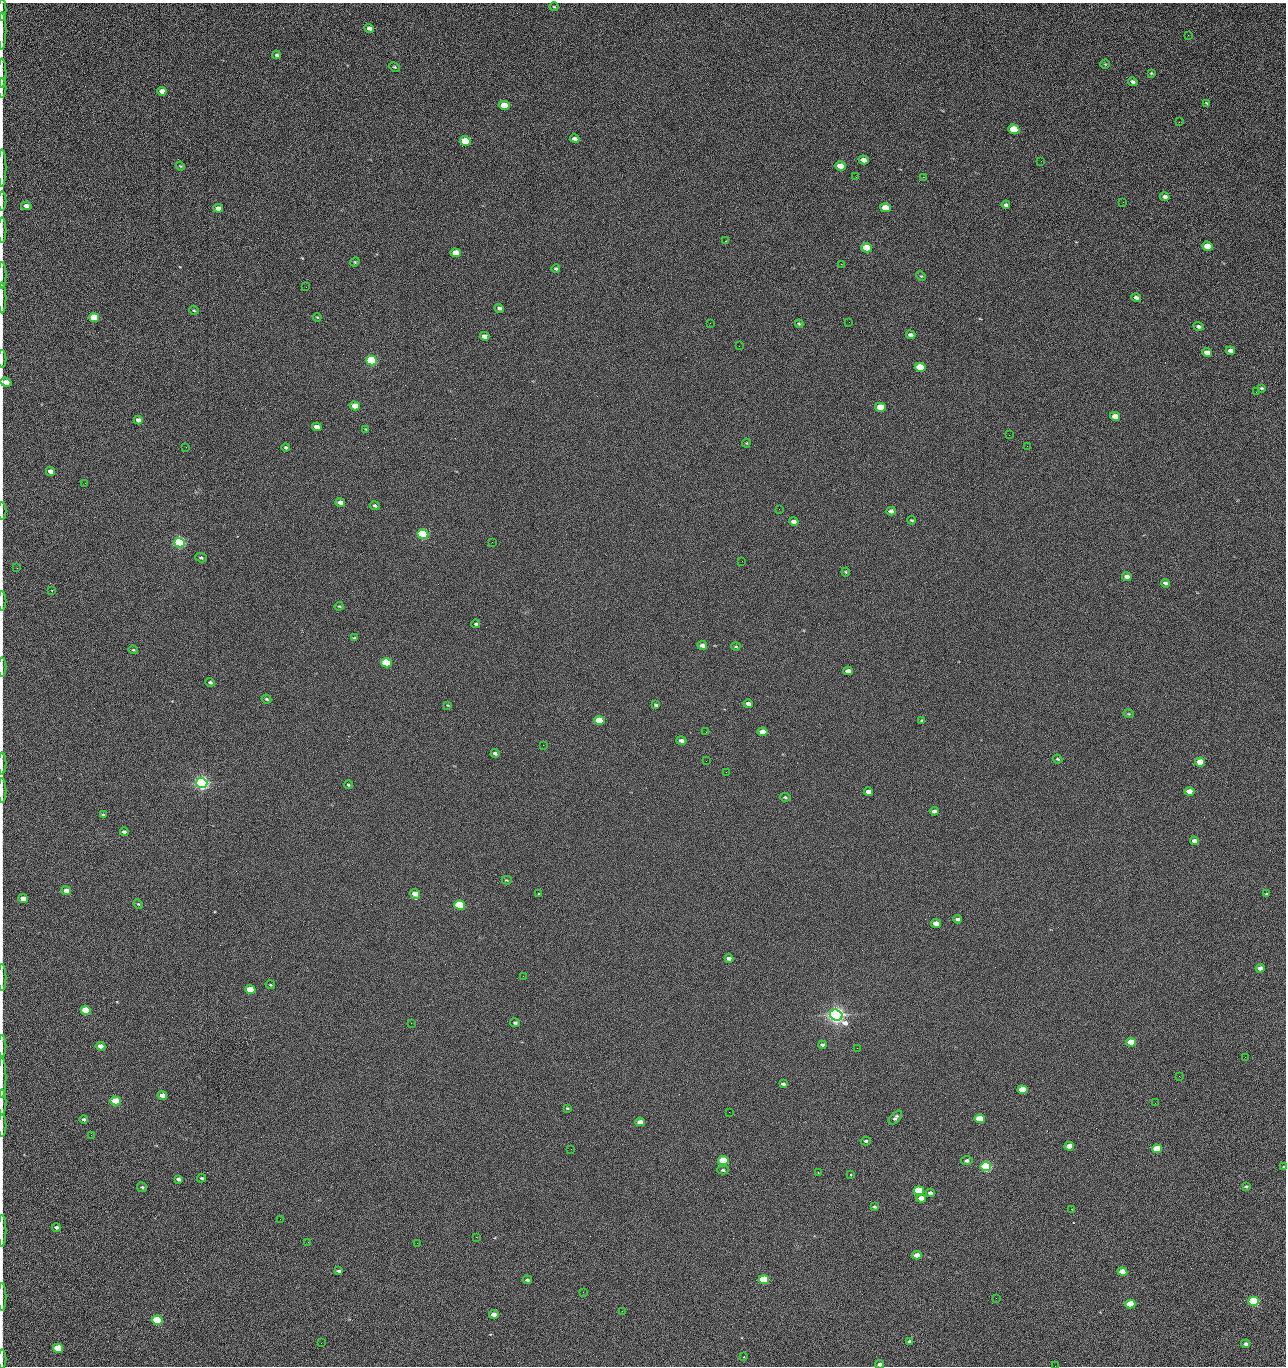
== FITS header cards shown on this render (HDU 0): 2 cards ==
NAXIS1  =                 1284 /fastest changing axis
NAXIS2  =                 1364 /next to fastest changing axis

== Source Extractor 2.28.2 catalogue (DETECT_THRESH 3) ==
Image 1284 x 1364 px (HDU 0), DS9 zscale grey, 1 PNG px = 1 image px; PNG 1288 x 1368 px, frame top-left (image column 1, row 1364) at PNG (2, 3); each listed source drawn as its Kron ellipse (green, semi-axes under 4 px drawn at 4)
Background 125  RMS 14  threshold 43.4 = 3 sigma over >= 5 px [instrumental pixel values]
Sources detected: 222; all 222 listed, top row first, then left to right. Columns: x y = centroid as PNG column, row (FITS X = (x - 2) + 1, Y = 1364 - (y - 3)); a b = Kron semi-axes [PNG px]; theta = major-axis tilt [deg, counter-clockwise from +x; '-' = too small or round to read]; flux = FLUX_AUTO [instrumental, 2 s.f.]
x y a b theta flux
554 7 5 3 - 950
2 10 11 2 90 1700
369 28 5 4 - 4700
2 31 19 2 90 3300
1188 35 2 2 - 1200
277 55 4 3 - 1700
1105 64 4 4 - 970
394 67 6 4 -27 1300
2 73 14 2 90 2000
1151 73 3 3 - 950
1133 82 5 3 - 2900
2 88 10 2 90 1800
162 91 5 4 - 8600
1207 103 4 3 - 1200
504 105 5 4 - 23000
1179 122 2 2 - 1300
1014 129 5 4 - 44000
575 139 5 3 - 3700
465 141 5 4 - 54000
864 160 5 4 - 6400
1041 161 2 2 - 1800
180 166 4 3 - 940
840 166 5 4 - 16000
2 168 19 2 90 2900
856 177 2 2 - 2300
923 177 2 2 - 18000
1165 197 5 3 - 3700
2 201 9 2 90 1600
1123 202 3 2 - 830
1006 205 4 3 - 2500
26 206 5 4 - 5000
218 208 5 4 - 6100
885 208 5 4 - 28000
2 230 13 2 90 2500
725 241 3 3 - 650
1207 246 5 4 - 24000
867 248 5 4 - 41000
456 253 5 4 - 20000
355 262 5 4 - 1000
841 264 2 2 - 27000
556 269 4 4 - 1600
2 275 13 2 90 2000
921 276 5 4 - 1100
306 287 2 2 - 640
2 298 15 2 90 2200
1136 298 5 3 - 2700
499 308 4 3 - 3100
194 310 5 4 - 1200
317 317 4 3 - 800
94 318 5 4 - 52000
849 322 2 2 - 610
710 323 2 2 - 3400
799 324 4 3 - 1100
1199 326 5 4 - 2200
911 335 5 4 - 3800
484 336 5 4 - 5000
739 346 2 2 - 370
1230 351 5 4 - 4500
1207 353 5 4 - 9900
2 359 9 2 90 1400
371 361 5 4 - 160000
920 367 5 4 - 40000
6 382 5 4 - 12000
1261 388 4 3 - 1300
1256 392 2 2 - 1500
355 406 5 4 - 20000
880 407 5 4 - 33000
1115 416 5 4 - 10000
138 420 4 4 - 4900
317 427 5 4 - 9300
366 429 4 2 - 730
1009 435 2 2 - 3200
746 443 4 4 - 820
1027 446 2 2 - 490
186 447 2 2 - 3200
286 448 4 4 - 1400
51 471 4 4 - 6000
85 483 2 2 - 860
340 502 5 4 - 5200
375 506 5 4 - 1700
779 509 2 2 - 510
2 511 9 2 90 1200
891 511 4 4 - 3300
912 520 4 3 - 1100
794 522 5 4 - 4900
423 534 5 4 - 190000
492 542 2 2 - 2600
179 543 5 4 - 320000
201 558 6 4 -19 1900
742 561 2 2 - 650
17 568 2 2 - 490
846 572 4 4 - 1100
1127 577 5 4 - 5300
1165 583 4 4 - 2400
52 590 3 2 - 690
2 601 10 2 90 1500
339 606 4 4 - 1100
476 624 4 4 - 1400
354 638 4 3 - 990
702 645 5 4 - 5000
736 646 4 3 - 1100
133 650 5 3 - 1100
386 663 5 4 - 90000
2 667 9 2 90 1500
848 671 5 4 - 7300
210 682 5 3 - 1900
267 699 5 3 - 1300
748 704 5 4 - 4100
448 705 4 3 - 810
656 705 3 3 - 1300
1129 714 5 3 - 920
599 721 5 4 - 48000
922 721 4 4 - 1300
706 732 2 2 - 620
762 732 5 4 - 15000
681 741 5 4 - 3600
543 745 2 2 - 3100
495 753 4 3 - 2500
1058 759 5 3 - 1200
706 761 2 2 - 2000
1200 762 5 4 - 27000
2 763 11 2 90 1800
726 772 2 2 - 2500
202 783 5 5 - 680000
348 785 4 3 - 1200
2 790 12 2 90 2200
1189 791 5 4 - 13000
868 792 4 4 - 5800
785 797 5 3 - 1500
934 811 4 3 - 3800
103 815 4 3 - 2000
124 832 4 3 - 2400
1194 841 4 4 - 5900
507 880 5 3 - 1000
66 891 4 4 - 5600
415 894 5 5 - 13000
539 894 3 3 - 1700
1266 894 3 3 - 890
23 899 5 4 - 9700
138 904 5 4 - 1200
460 905 5 4 - 120000
958 919 4 3 - 3000
936 923 5 4 - 9600
729 958 4 4 - 3700
1260 968 4 4 - 4400
523 976 2 2 - 2000
2 978 13 2 90 1900
270 985 5 3 - 910
250 989 5 4 - 33000
86 1010 5 4 - 53000
836 1015 6 5 - 990000
411 1023 2 2 - 5300
515 1023 5 4 - 1800
1131 1042 5 4 - 29000
822 1045 4 3 - 2300
2 1046 11 2 90 1700
101 1046 5 4 - 6500
857 1048 2 2 - 1400
1245 1057 2 2 - 1900
1179 1076 2 2 - 2800
2 1077 20 2 90 3000
783 1084 4 3 - 2100
1022 1090 5 4 - 47000
162 1095 5 4 - 7200
115 1101 5 4 - 32000
2 1102 13 2 90 2000
1155 1103 2 2 - 870
567 1108 4 3 - 960
729 1112 2 2 - 840
895 1118 8 4 48 2900
84 1119 4 4 - 1800
980 1119 5 4 - 44000
640 1122 5 4 - 8900
2 1126 11 2 90 1900
91 1135 2 2 - 2500
866 1141 5 3 - 1900
1069 1146 5 4 - 17000
571 1149 2 2 - 930
1157 1149 5 4 - 58000
723 1160 5 4 - 78000
967 1161 6 4 4 2600
986 1166 5 4 - 270000
1284 1167 3 3 - 960
723 1170 5 4 - 1600
818 1173 2 2 - 790
851 1175 3 3 - 960
202 1178 4 3 - 1400
178 1179 4 3 - 2700
1246 1186 4 3 - 1100
142 1187 5 4 - 1800
919 1191 5 4 - 84000
930 1193 4 4 - 3500
921 1198 5 4 - 9600
874 1206 3 3 - 1500
1071 1209 3 2 - 2300
280 1219 2 2 - 2100
56 1227 4 4 - 2300
2 1231 16 2 90 2200
476 1237 2 2 - 7200
308 1242 2 2 - 1900
417 1243 2 2 - 5300
917 1255 5 4 - 9000
338 1271 4 3 - 1500
1122 1271 5 4 - 14000
527 1280 5 4 - 1700
764 1280 5 4 - 81000
583 1292 2 2 - 500
2 1297 14 2 90 2400
996 1298 2 2 - 2800
1253 1301 5 4 - 190000
1130 1304 5 4 - 46000
622 1311 3 2 - 870
494 1315 5 4 - 7700
157 1320 5 4 - 100000
910 1341 4 3 - 2200
321 1343 2 2 - 1400
1246 1344 4 3 - 3200
58 1348 5 4 - 55000
744 1357 3 2 - 690
2 1359 9 2 90 1700
880 1364 4 3 - 3400
1055 1366 2 2 - 1900
At the frame edge (FLAGS 8, measured only in part): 28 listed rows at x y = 2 10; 2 31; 2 73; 2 88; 2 168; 2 201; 2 230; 2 275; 2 298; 2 359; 6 382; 2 511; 2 601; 2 667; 2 763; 2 790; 23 899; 2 978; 2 1046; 2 1077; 2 1102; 2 1126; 1284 1167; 2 1231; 2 1297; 2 1359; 880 1364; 1055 1366

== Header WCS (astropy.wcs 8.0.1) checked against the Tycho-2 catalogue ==
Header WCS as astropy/WCSLIB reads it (CRVAL/CRPIX/CD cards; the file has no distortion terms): RA---TAN/DEC--TAN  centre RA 15:41:42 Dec +51:58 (235.42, +51.97 deg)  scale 1.26 arcsec/px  FOV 26.9' x 28.5'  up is +92 deg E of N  parity flipped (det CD > 0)
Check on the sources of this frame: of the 60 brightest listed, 10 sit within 2.0 arcsec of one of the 12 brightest Tycho-2 stars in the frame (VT <= 12.29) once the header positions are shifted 0.54 arcsec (0.47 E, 0.27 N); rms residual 0.98 arcsec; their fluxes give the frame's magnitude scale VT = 24.47 - 2.5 log10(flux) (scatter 0.19 mag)
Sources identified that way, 10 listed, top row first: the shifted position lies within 2.0 arcsec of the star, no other Tycho-2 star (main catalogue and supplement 1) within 4.0 arcsec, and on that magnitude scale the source's flux lands within +1.5 / -3 mag of the star's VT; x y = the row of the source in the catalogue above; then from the Tycho-2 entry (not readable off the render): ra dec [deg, ICRS J2000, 3 dp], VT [Tycho-2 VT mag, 2 dp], TYC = Tycho-2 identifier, HIP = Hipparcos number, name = IAU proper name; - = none
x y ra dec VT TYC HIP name
371 361 235.614 +52.064 11.61 3489-1132-1 - -
423 534 235.514 +52.049 11.19 3489-1407-1 - -
202 783 235.378 +52.130 9.31 3489-1322-1 76850 -
460 905 235.303 +52.042 11.52 3489-958-1 - -
836 1015 235.232 +51.912 9.59 3489-824-1 - -
986 1166 235.143 +51.862 10.97 3489-1016-1 - -
919 1191 235.131 +51.886 12.29 3489-908-1 - -
764 1280 235.084 +51.941 11.45 3489-1346-1 - -
1253 1301 235.062 +51.771 11.53 3489-1453-1 - -
157 1320 235.075 +52.152 11.74 3489-912-1 - -